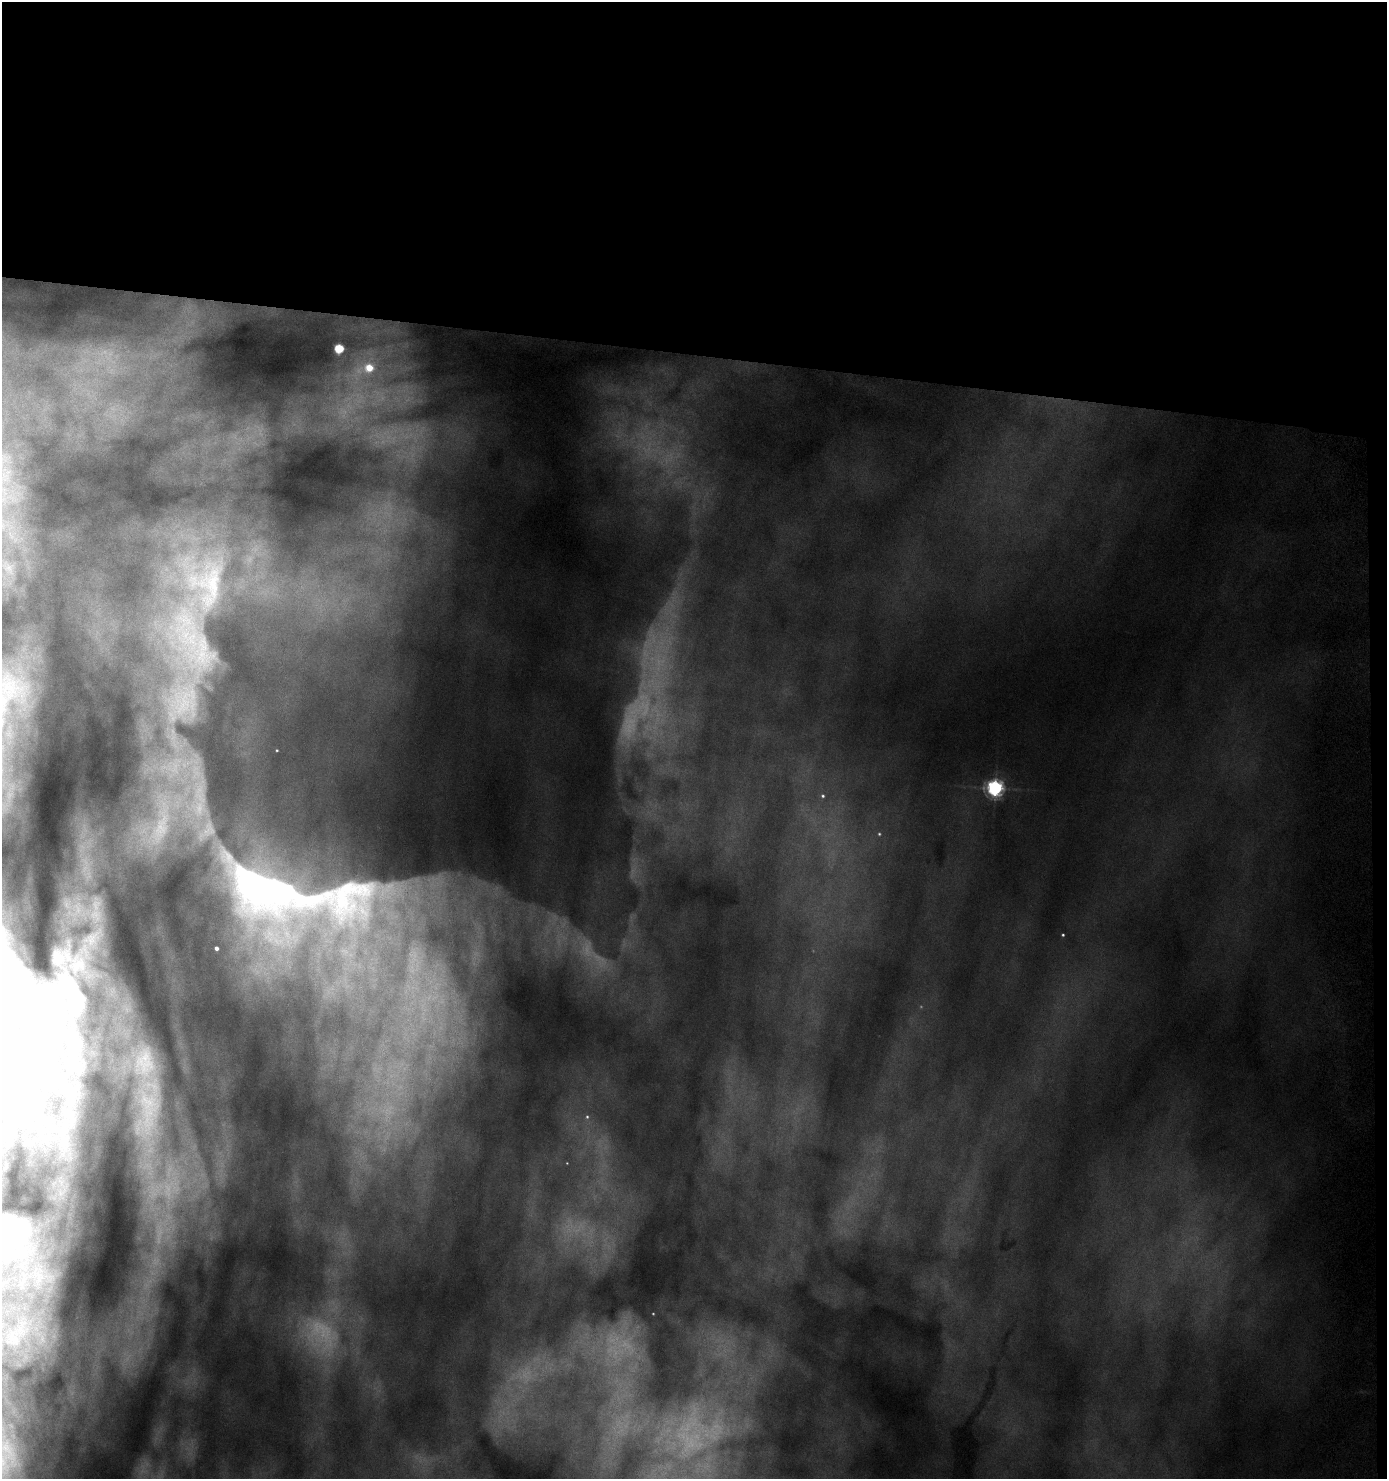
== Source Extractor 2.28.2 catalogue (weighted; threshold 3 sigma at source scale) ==
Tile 3 of 3 x 3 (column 3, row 1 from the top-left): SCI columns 2929-4313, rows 2962-4438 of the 4569 x 4446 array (HDU 1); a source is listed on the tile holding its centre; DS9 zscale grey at full resolution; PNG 1389 x 1481 px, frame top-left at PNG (2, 2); no overlay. Shown black and unused: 25% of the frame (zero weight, under 3 of 6 exposures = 3% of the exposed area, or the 3 px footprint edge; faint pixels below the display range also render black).
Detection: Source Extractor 2.28.2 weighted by HDU 2 'WHT'; one run over the whole footprint, this tile lists its part. Background 0.167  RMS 0.02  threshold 0.08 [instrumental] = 3 sigma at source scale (4.09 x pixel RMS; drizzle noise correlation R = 1.36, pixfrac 0.8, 0.05/0.05 arcsec/px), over >= 5 px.
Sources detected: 21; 4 too faint to see at this stretch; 2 inside a brighter object's white glare — not listed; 3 inside a brighter listed object's ellipse — not listed separately; the other 12 listed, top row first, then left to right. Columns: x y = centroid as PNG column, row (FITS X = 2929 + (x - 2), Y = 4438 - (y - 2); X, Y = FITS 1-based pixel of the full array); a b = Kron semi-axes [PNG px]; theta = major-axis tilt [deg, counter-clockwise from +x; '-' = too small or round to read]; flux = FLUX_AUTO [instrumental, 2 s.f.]
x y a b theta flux
339 348 5 5 - 100
369 368 5 4 - 39
208 585 77 57 -89 400
995 788 6 6 - 530
823 796 4 4 - 2
879 834 4 3 - 1.4
255 884 129 74 -50 850
350 893 98 56 25 350
1063 935 3 3 - 1.5
92 939 33 21 37 75
6 994 147 74 -69 1100
587 1117 5 5 - 2.6
Isophote crosses this tile's border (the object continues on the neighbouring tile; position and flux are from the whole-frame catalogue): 1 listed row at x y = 6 994